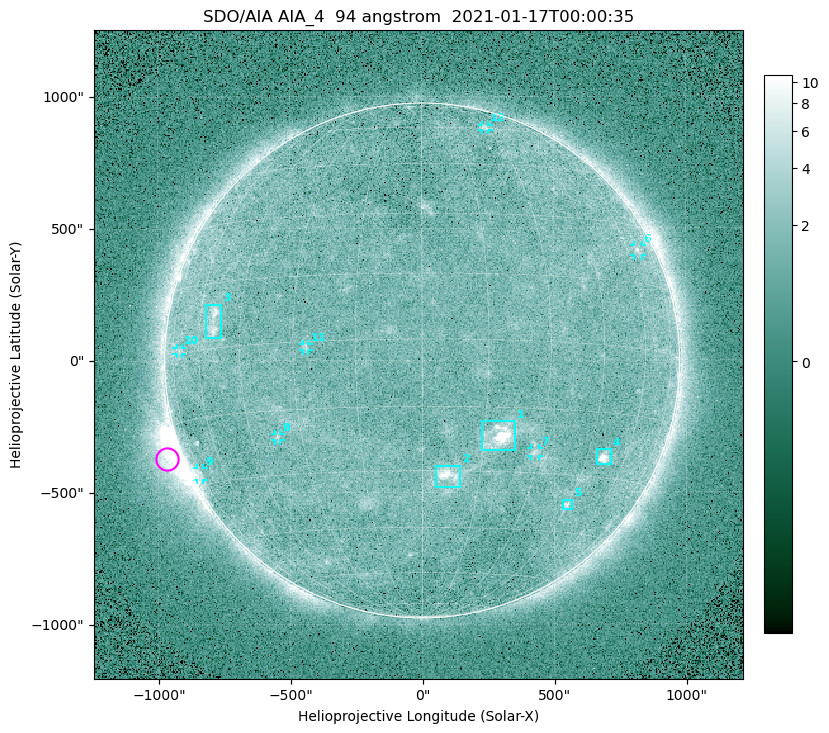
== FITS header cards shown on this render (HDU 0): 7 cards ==
TELESCOP= 'SDO/AIA '
INSTRUME= 'AIA_4   '
WAVELNTH=                   94
WAVEUNIT= 'angstrom'
DATE-OBS= '2021-01-17T00:00:35.12'
CTYPE1  = 'HPLN-TAN'
CTYPE2  = 'HPLT-TAN'

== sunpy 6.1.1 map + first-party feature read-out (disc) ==
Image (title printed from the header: SDO/AIA AIA_4  94 angstrom  2021-01-17T00:00:35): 512 x 512 px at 4.8 arcsec/px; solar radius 976 arcsec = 203 px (full disc in frame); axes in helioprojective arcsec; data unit not stated in the header (colour bar unlabelled)
Orientation: roll -0.138 deg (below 1 deg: not rotated)
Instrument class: DISC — disc imager (sunpy class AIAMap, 94 A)
Bright regions (active regions / flare kernels): reference = the median radial profile (limb darkening/brightening removed); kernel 5 px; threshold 5 sigma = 1.87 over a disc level ~1.65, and >= 1.15x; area >= 9 px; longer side >= 5 px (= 24 arcsec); searched inside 0.97 R_sun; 12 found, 12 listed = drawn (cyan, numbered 1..; 7 of them under ~33 arcsec drawn as corner ticks so the feature stays visible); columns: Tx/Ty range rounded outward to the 10 arcsec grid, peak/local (2 s.f.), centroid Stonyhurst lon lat
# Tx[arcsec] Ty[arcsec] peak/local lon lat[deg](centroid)
1 220..350 -340..-230 13 +19 -22
2 50..150 -480..-400 6.1 +7 -31
3 -820..-760 90..220 4.6 -54 +6
4 660..720 -400..-340 8.3 +51 -25
5 530..570 -570..-530 3.7 +45 -37
6 800..840 390..440 2.8 +66 +23
7 410..440 -360..-330 2.9 +29 -25
8 -560..-530 -300..-270 2.7 -37 -21
9 -860..-830 -450..-400 2.7 -75 -27
10 -930..-910 20..50 2.2 -70 +1
11 -450..-430 40..70 2.5 -27 -1
12 230..260 870..890 2.5 +30 +61
Off-limb structures (1.02-1.3 R_sun): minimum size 50 px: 5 found; the strongest spans PA ~95..130 deg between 1.02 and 1.22 R_sun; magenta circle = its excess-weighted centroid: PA ~110 deg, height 1.06 R_sun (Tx ~-970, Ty ~-370 arcsec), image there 5.4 x the reference